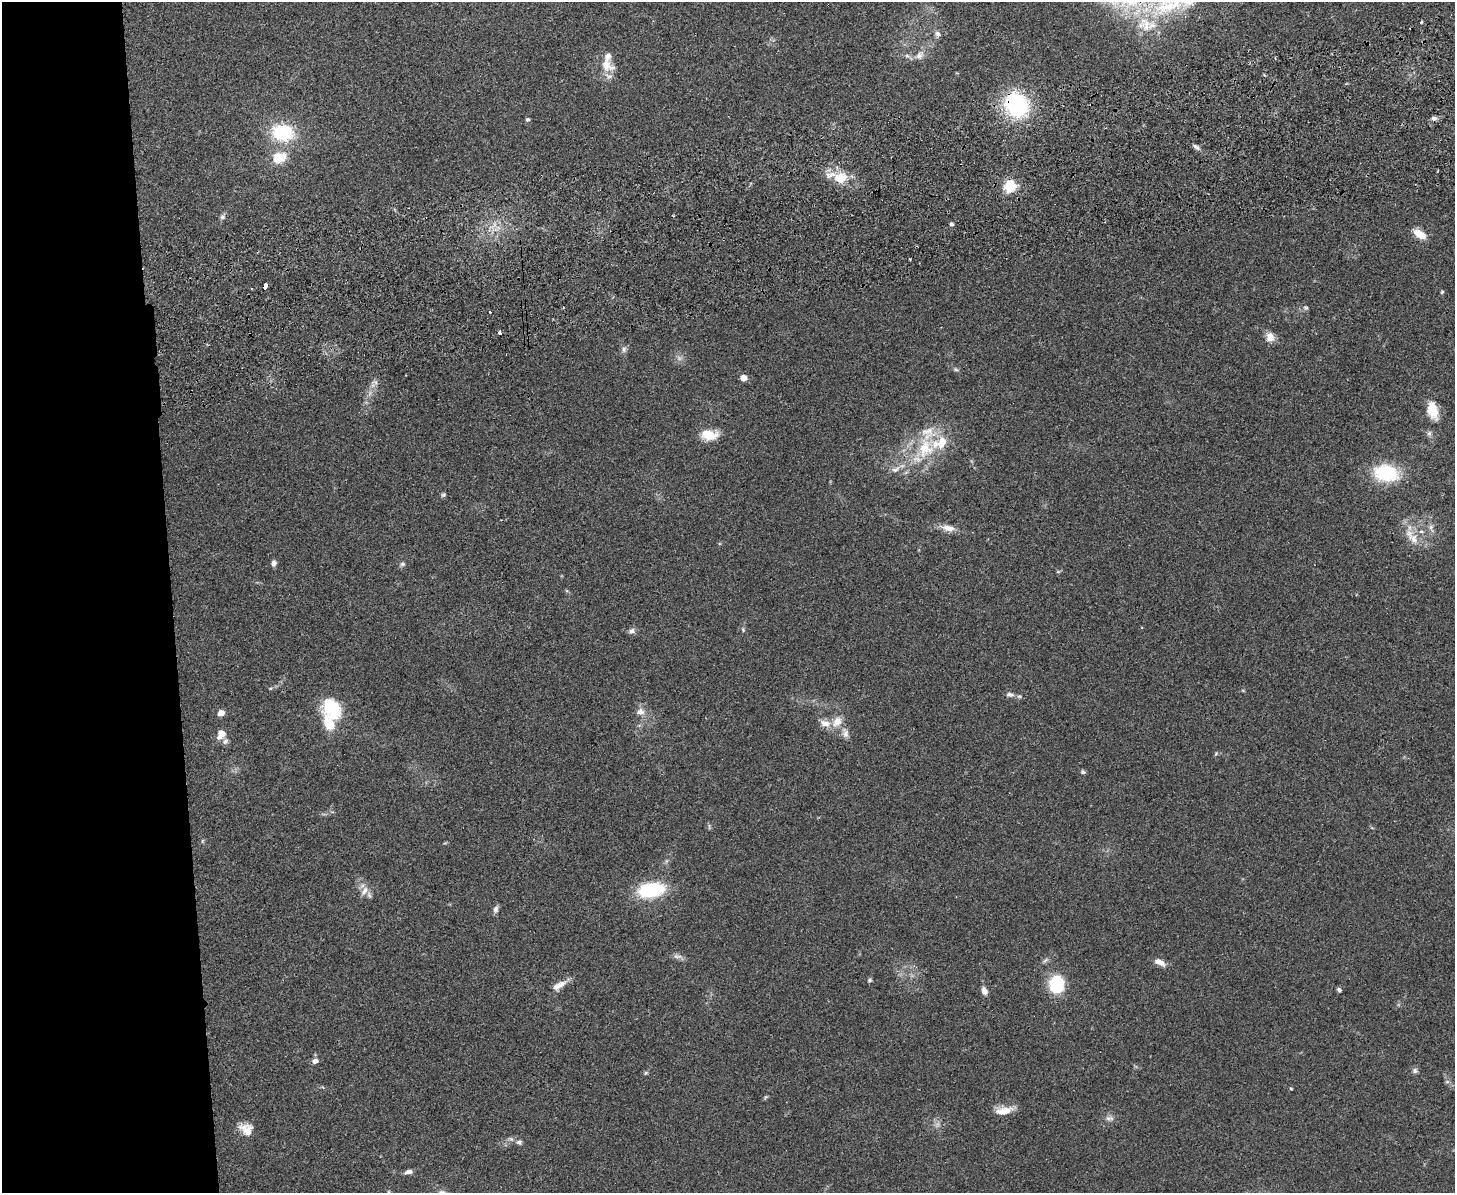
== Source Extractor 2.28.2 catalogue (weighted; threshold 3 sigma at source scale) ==
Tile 7 of 3 x 4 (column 1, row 3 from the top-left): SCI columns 259-1711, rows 1249-2439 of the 4766 x 4878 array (HDU 1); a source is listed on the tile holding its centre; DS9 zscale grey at full resolution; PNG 1457 x 1195 px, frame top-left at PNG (2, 2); no overlay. Shown black and unused: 12% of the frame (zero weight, under 2 of 3 exposures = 3% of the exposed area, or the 3 px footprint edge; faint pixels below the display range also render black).
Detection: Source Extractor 2.28.2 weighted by HDU 2 'WHT'; one run over the whole footprint, this tile lists its part. Background 0.0672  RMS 0.0079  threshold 0.0354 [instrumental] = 3 sigma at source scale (4.5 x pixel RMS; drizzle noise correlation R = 1.50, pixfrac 1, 0.05/0.05 arcsec/px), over >= 5 px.
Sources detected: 92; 2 too faint to see at this stretch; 1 cosmic-ray / hot-pixel residue — not listed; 14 inside a brighter listed object's ellipse — not listed separately; the other 75 listed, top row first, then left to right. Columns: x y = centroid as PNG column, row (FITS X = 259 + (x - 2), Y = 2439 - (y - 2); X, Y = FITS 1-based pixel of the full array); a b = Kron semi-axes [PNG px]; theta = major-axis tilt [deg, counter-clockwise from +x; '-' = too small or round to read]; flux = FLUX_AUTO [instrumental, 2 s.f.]
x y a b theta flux
1421 22 3 3 - 1.6
938 34 8 7 - 3.1
919 55 15 10 47 6.4
607 65 23 13 -28 12
1016 105 27 23 -52 78
1434 118 8 6 -10 2.5
528 119 5 5 - 1.3
283 133 23 17 -11 47
1196 147 9 5 -38 2.4
278 157 18 17 - 16
840 178 19 15 8 16
1010 186 6 5 - 95
223 217 8 7 - 2.2
952 224 5 4 - 1.9
1420 234 14 8 -34 11
910 259 2 2 - 0.66
265 286 5 3 - 11
1442 292 5 4 - 0.95
1306 308 7 6 - 1.6
490 312 3 3 - 1.4
500 333 4 3 - 13
1270 337 13 11 -57 6.2
624 349 10 6 89 2.5
956 369 8 5 -21 1.5
743 378 5 4 - 12
375 382 9 8 - 3.1
370 393 7 4 71 2.1
1433 410 23 12 -74 15
1429 434 8 6 74 2.1
709 435 19 11 -4 15
925 448 33 24 73 40
896 469 14 7 30 4.9
1386 473 29 20 -9 42
443 495 6 5 - 1.4
948 528 19 8 -10 7.5
1431 528 13 6 -77 3.8
1414 539 20 12 -52 12
274 563 7 6 - 2.7
402 564 7 6 - 1.8
1058 572 6 4 0 0.91
743 630 6 4 -78 1.2
632 631 10 7 8 2.7
270 688 5 4 - 0.92
1010 695 11 7 -4 3.4
332 708 19 15 -51 42
640 712 11 10 - 5.4
221 713 6 5 - 8
837 722 17 12 50 9.7
221 733 9 8 - 6.7
845 733 16 9 -78 5.2
1216 754 6 5 - 1.1
1083 772 6 5 - 1.5
202 841 6 4 88 1
651 890 27 14 9 53
364 891 15 8 55 5.6
496 909 10 6 76 2.4
677 956 15 6 -9 3.2
1162 963 12 7 -52 4.1
870 980 6 5 - 1.3
562 984 16 9 25 5.8
1056 984 17 14 -89 40
1339 990 5 4 - 1.7
984 991 9 6 -67 4
315 1061 7 5 12 3.7
1415 1070 7 7 - 2.2
646 1073 6 5 - 1.1
1447 1082 6 4 0 1.3
1291 1088 5 3 - 0.78
765 1097 6 4 70 0.98
1004 1111 22 10 10 11
1109 1118 12 7 2 3.3
246 1129 19 14 -27 9.5
511 1139 9 6 -19 2.1
519 1142 7 6 - 2.2
408 1172 12 6 14 3.1
Overlapping masked pixels (flux is a lower limit): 2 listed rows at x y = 1016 105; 265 286